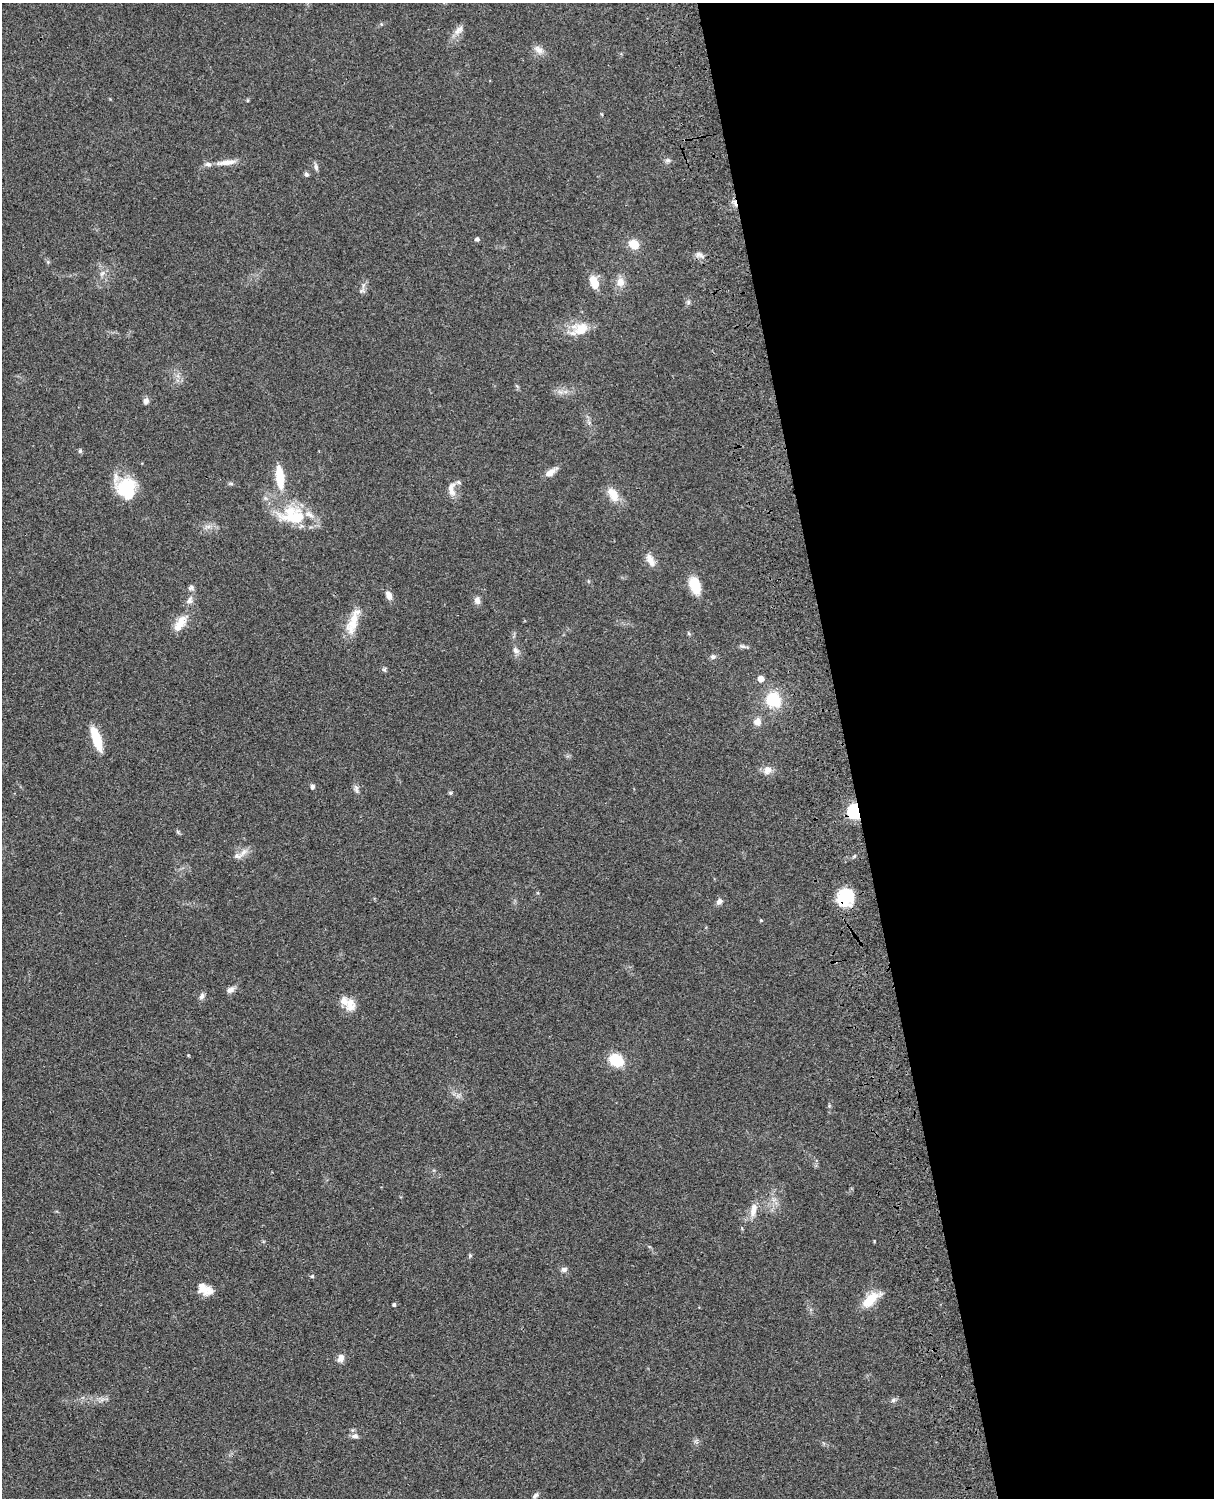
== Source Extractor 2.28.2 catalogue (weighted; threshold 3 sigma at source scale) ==
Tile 8 of 4 x 3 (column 4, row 2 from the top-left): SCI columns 3759-4970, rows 1774-3269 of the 5089 x 4929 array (HDU 1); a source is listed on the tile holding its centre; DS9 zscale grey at full resolution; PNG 1216 x 1500 px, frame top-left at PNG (2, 3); no overlay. Shown black and unused: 30% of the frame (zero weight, under 3 of 4 exposures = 6% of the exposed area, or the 3 px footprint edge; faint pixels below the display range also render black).
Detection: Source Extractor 2.28.2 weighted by HDU 2 'WHT'; one run over the whole footprint, this tile lists its part. Background 0.0748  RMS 0.0058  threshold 0.0262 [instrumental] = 3 sigma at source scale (4.5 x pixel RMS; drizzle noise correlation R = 1.50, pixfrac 1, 0.05/0.05 arcsec/px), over >= 5 px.
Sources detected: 72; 1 inside a brighter object's white glare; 1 cosmic-ray / hot-pixel residue — not listed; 4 inside a brighter listed object's ellipse — not listed separately; the other 66 listed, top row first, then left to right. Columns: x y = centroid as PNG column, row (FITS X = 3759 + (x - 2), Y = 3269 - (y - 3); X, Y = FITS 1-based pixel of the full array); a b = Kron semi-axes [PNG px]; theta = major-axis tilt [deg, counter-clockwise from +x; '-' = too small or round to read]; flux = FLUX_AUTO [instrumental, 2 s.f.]
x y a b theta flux
381 24 5 3 - 0.54
459 30 16 8 47 3.9
539 50 16 8 -32 3.8
668 160 7 7 - 1.5
226 162 28 7 7 6.9
316 167 11 5 -78 1.7
306 174 6 5 - 1.2
477 239 4 4 - 1.6
634 244 9 8 - 9.6
698 254 7 7 - 2.2
48 262 5 5 - 0.74
102 273 8 4 46 1.5
594 282 14 8 -70 9.9
620 282 11 10 - 4.8
362 290 10 5 9 1.4
688 302 6 6 - 1.2
581 329 20 17 31 11
146 401 7 6 - 2.3
80 451 6 5 - 1.1
551 472 17 7 32 3.9
280 477 25 9 -83 16
126 486 25 20 0 24
451 489 20 9 -86 4.8
613 494 19 11 -58 8.3
293 516 40 24 -9 28
208 527 7 5 0 1.8
650 560 17 8 -61 5.2
695 585 19 11 -72 12
191 587 8 7 - 1.7
389 595 11 7 -63 3.4
189 600 11 8 65 2.8
477 600 10 7 -80 2.6
353 623 35 11 73 12
180 624 27 11 56 9.2
743 646 9 4 -20 1.4
516 650 9 7 -58 2.5
713 657 8 7 - 1.6
384 669 6 5 - 1
761 679 5 5 - 5.1
773 700 20 17 -63 18
757 722 10 9 - 3.8
97 739 21 7 -72 21
767 770 12 11 - 4
312 787 6 5 - 1.3
356 789 10 6 -90 1.9
450 793 5 5 - 0.73
854 811 6 6 - 100
243 853 16 6 45 3.4
845 898 19 16 57 21
719 902 8 6 48 2.3
761 920 5 3 - 0.49
230 990 11 7 27 2.6
202 996 9 6 66 1.8
350 1004 18 13 -88 6.9
616 1060 13 10 -30 18
753 1210 19 8 77 5.6
564 1269 8 6 9 1.9
312 1276 4 4 - 1
205 1289 18 11 -26 8
870 1300 22 9 38 14
394 1305 4 4 - 1.1
341 1358 11 8 71 3.1
102 1399 8 4 19 1.7
893 1400 8 6 18 1.4
355 1436 9 6 1 2.1
535 1496 10 5 47 1.6
Overlapping masked pixels (flux is a lower limit): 2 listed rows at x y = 854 811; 845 898